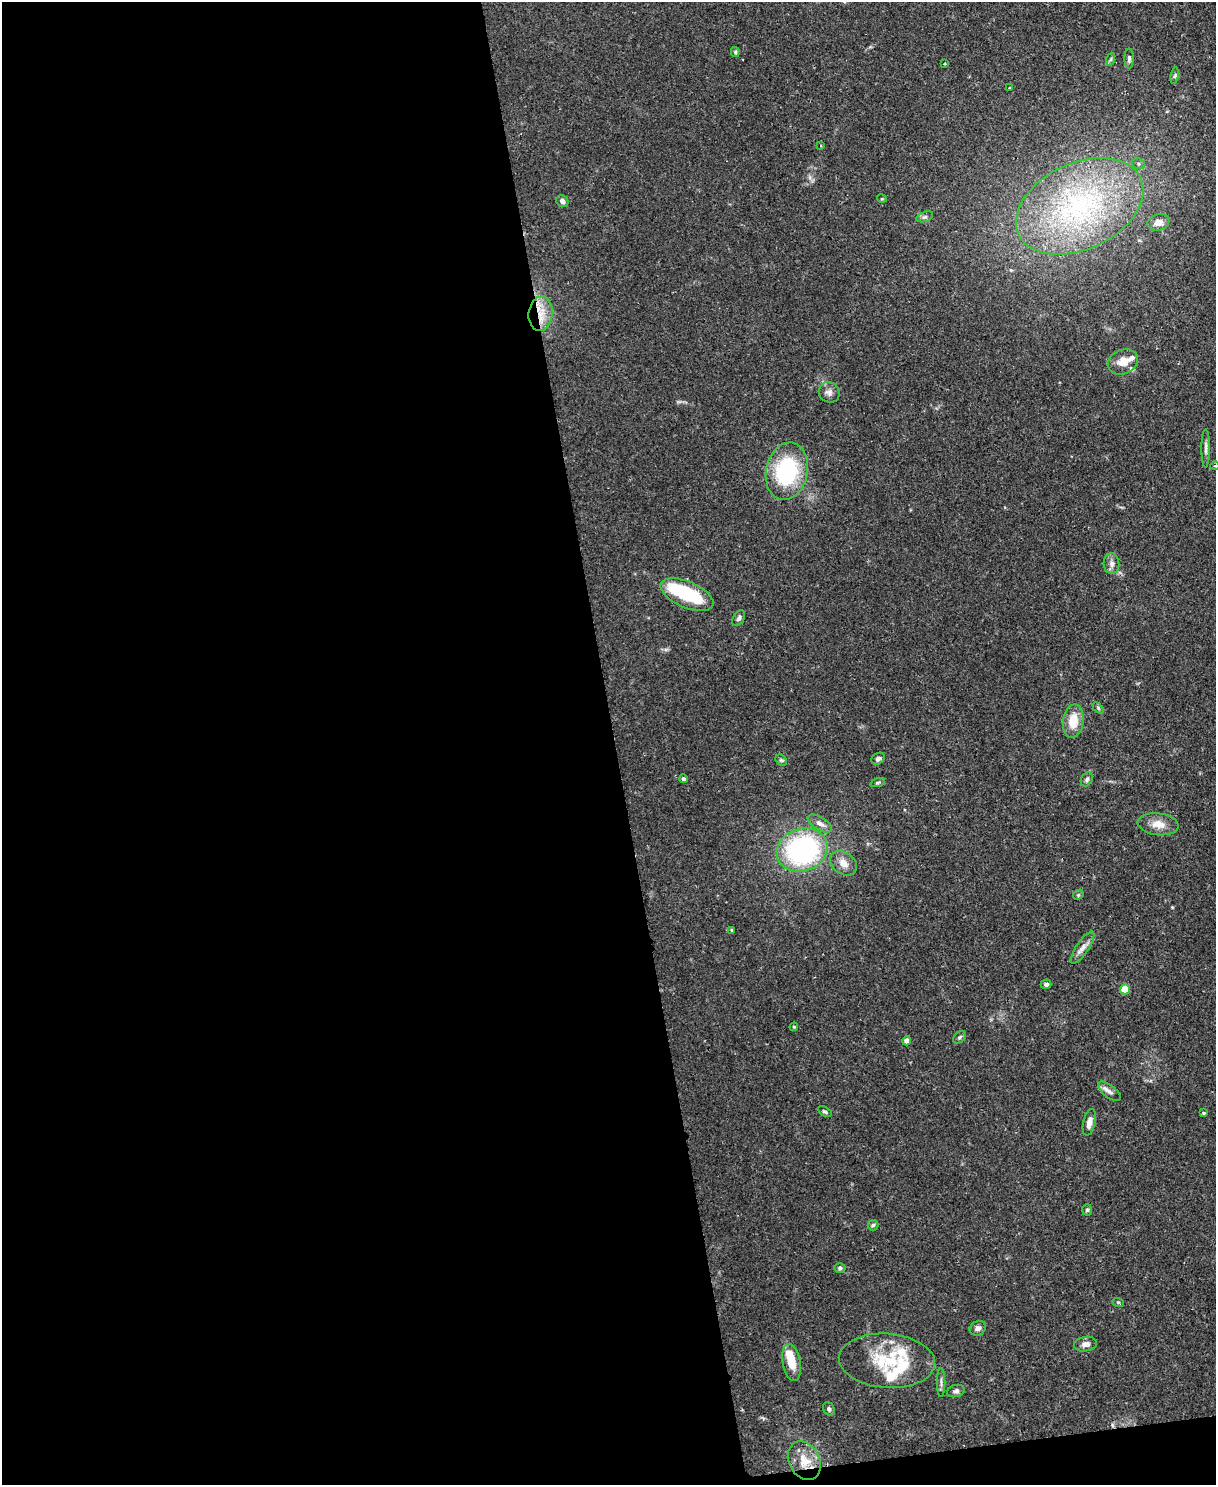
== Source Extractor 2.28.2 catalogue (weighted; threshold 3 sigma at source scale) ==
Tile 9 of 4 x 3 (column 1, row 3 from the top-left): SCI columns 1-1214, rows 137-1619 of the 4856 x 4838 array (HDU 1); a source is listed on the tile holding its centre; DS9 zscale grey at full resolution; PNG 1218 x 1487 px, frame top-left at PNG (2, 2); each listed source drawn as its Kron ellipse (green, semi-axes under 4 px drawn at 4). Shown black and unused: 51% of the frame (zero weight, under 2 of 3 exposures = <1% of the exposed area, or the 3 px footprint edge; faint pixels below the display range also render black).
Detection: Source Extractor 2.28.2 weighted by HDU 2 'WHT'; one run over the whole footprint, this tile lists its part. Background 0.0859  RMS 0.006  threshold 0.0271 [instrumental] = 3 sigma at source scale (4.5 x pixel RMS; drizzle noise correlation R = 1.50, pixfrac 1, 0.05/0.05 arcsec/px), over >= 5 px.
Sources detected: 65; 3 inside a brighter object's white glare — neither listed nor drawn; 5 inside a brighter listed object's ellipse — not listed separately; the other 57 listed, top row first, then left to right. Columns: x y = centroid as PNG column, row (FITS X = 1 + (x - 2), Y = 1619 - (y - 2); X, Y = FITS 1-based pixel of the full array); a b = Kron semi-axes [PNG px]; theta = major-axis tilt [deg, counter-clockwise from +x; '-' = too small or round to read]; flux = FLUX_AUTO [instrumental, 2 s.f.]
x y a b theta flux
735 52 5 4 - 0.89
1129 58 10 4 90 1.6
1111 59 7 4 71 0.93
945 64 3 3 - 0.75
1175 76 8 4 80 1.1
1010 88 3 3 - 1
820 145 4 3 - 0.6
1138 164 6 5 - 1.1
882 199 5 3 - 0.51
562 201 6 5 - 2.3
1080 206 67 43 25 120
925 217 8 5 18 1.4
1158 222 11 8 18 5.1
540 314 17 12 84 11
1123 362 16 12 22 8
829 392 11 10 - 3.2
1206 448 19 4 90 2.4
1215 466 4 3 - 0.58
787 471 29 21 78 58
1111 564 10 8 -86 3
687 595 28 13 -23 35
739 618 8 5 58 1.6
1098 708 6 4 -46 0.87
1073 721 17 10 84 12
878 759 7 5 34 1.8
781 760 6 5 - 1
683 779 4 4 - 1.1
1087 779 7 5 60 1.5
878 782 8 3 19 0.9
820 823 13 6 -32 3.3
1158 824 20 11 -7 7.5
802 850 26 21 19 100
843 863 15 10 -36 5.6
1078 895 6 4 46 0.81
732 930 4 3 - 0.92
1083 948 19 6 56 4
1046 984 5 4 - 1.9
1125 989 5 5 - 17
794 1027 4 4 - 0.64
959 1037 7 5 40 1.1
907 1041 4 4 - 4.5
1109 1091 13 6 -38 2.8
825 1112 7 4 -27 1.1
1204 1113 3 3 - 1.2
1089 1122 13 6 76 4.1
1087 1210 6 5 - 1.1
873 1225 5 5 - 1
840 1268 5 5 - 1.1
1118 1302 6 3 -18 0.69
978 1328 8 7 - 2.4
1085 1344 11 7 10 2.9
887 1361 48 27 -4 36
792 1362 19 9 -80 12
941 1383 14 2 90 1.5
956 1391 9 6 16 1.7
829 1409 7 5 -63 1.6
804 1461 20 15 -62 11
Overlapping masked pixels (flux is a lower limit): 1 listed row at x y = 540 314
Isophote crosses this tile's border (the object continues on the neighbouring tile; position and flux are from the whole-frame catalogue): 1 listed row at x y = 1215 466